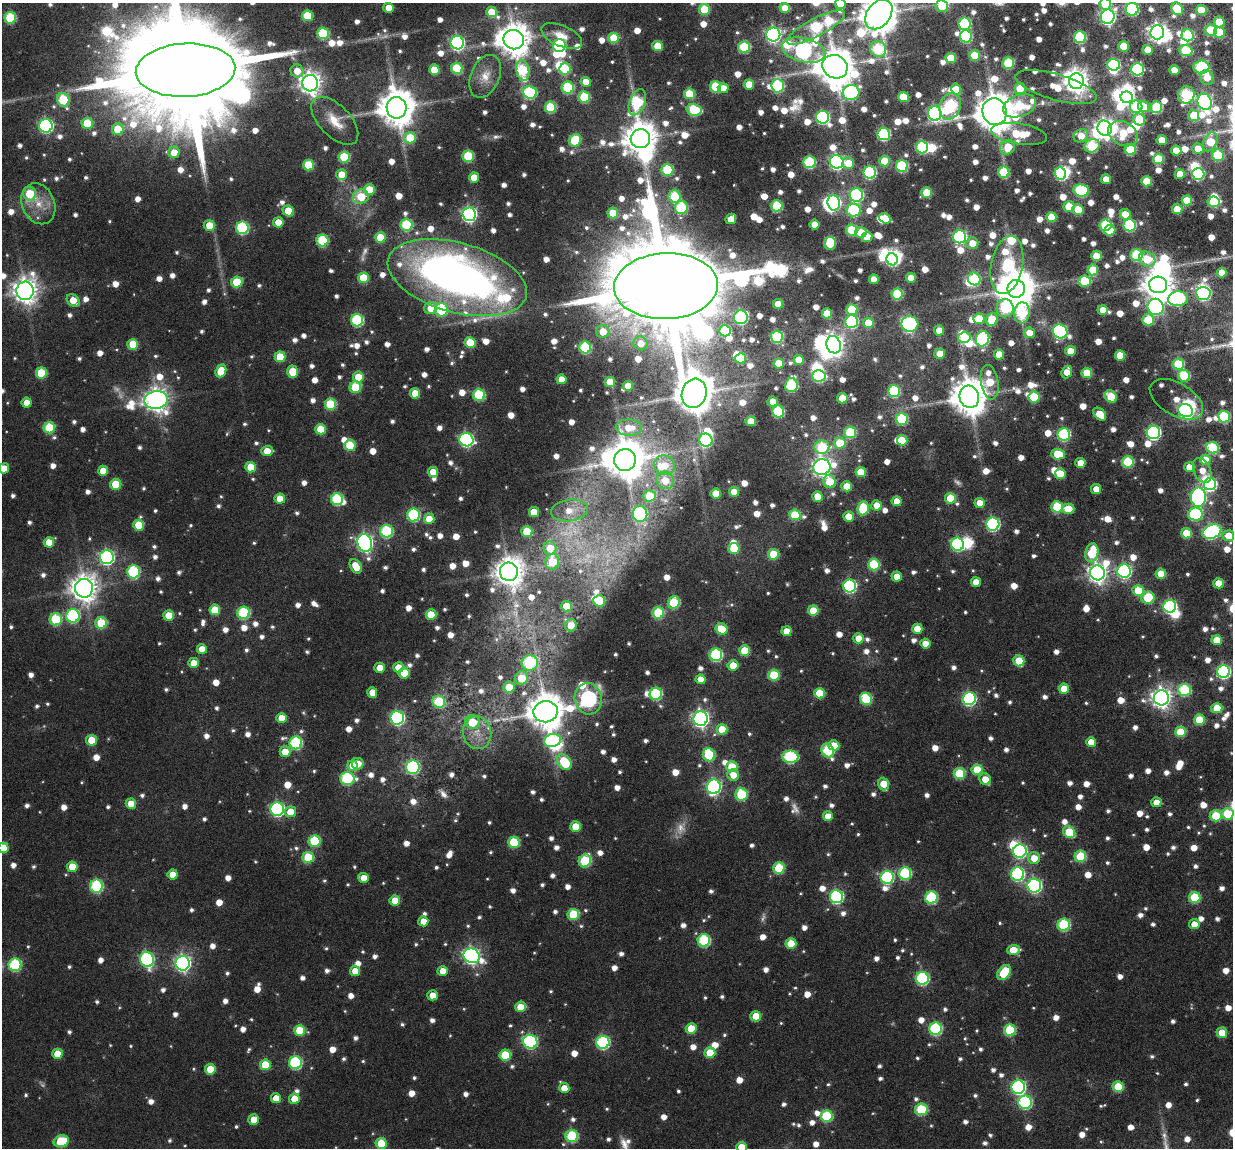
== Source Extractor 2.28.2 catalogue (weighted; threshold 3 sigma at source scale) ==
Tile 10 of 4 x 4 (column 2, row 3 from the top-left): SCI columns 1366-2596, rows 1371-2516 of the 5280 x 5236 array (HDU 1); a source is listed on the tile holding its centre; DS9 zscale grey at full resolution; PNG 1235 x 1150 px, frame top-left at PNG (2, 3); each listed source drawn as its Kron ellipse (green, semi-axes under 4 px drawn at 4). Nothing masked; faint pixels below the display range render black.
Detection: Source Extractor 2.28.2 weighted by HDU 2 'WHT'; one run over the whole footprint, this tile lists its part. Background 0.0889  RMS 0.0097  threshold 0.0396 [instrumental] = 3 sigma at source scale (4.09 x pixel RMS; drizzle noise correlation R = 1.36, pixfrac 0.8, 0.05/0.05 arcsec/px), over >= 5 px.
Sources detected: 1425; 24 too faint to see at this stretch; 45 inside a brighter object's white glare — neither listed nor drawn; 28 inside a brighter listed object's ellipse — not listed separately; of the other 1328, all 500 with FLUX_AUTO >= 13.7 (the completeness limit of this list) listed and drawn (828 fainter detections not listed), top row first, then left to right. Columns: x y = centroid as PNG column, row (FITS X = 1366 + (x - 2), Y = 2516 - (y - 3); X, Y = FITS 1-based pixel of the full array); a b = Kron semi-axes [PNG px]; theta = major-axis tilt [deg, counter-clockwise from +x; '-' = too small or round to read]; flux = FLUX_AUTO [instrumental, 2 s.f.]
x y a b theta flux
840 4 5 5 - 18
1105 4 5 5 - 29
942 6 6 6 - 32
389 8 5 5 - 18
785 8 5 5 - 18
704 9 5 5 - 43
1132 9 6 6 - 98
1177 9 7 5 -56 45
1201 10 5 5 - 29
491 12 5 5 - 24
879 14 16 11 53 2700
307 16 5 5 - 38
1108 17 7 7 - 320
10 18 6 6 - 64
1219 22 5 5 - 29
965 24 6 6 - 98
816 27 32 9 28 120
1211 30 5 5 - 46
1157 32 7 7 - 470
1219 32 6 5 - 39
323 33 6 6 - 70
773 34 7 7 - 260
1188 35 6 6 - 83
562 36 22 10 -23 16
966 36 6 6 - 94
1080 37 6 6 - 85
614 38 5 5 - 36
514 40 10 9 - 2000
457 43 7 6 - 190
559 46 6 6 - 96
658 46 5 5 - 28
1123 46 5 5 - 29
744 47 6 5 - 65
878 49 8 7 - 82
804 50 22 12 -14 380
1148 50 5 5 - 19
1186 50 6 5 - 57
975 55 5 5 - 39
951 58 5 5 - 35
1008 63 6 6 - 58
1114 65 6 6 - 96
835 67 13 11 -27 2700
1201 67 8 6 3 100
457 68 5 5 - 56
565 69 6 5 - 42
1137 69 6 6 - 100
186 70 50 26 3 53000
434 70 5 5 - 28
523 70 10 6 -78 71
1174 70 5 4 - 16
297 71 6 6 - 14
485 76 22 14 67 14
1207 78 7 6 - 15
1076 81 8 7 - 930
586 82 5 5 - 15
310 83 8 8 - 730
749 84 5 5 - 19
778 86 7 6 - 100
716 87 5 5 - 56
1056 87 42 13 -16 31
568 88 6 6 - 73
723 88 5 5 - 15
1020 88 5 5 - 31
956 89 5 5 - 18
530 92 7 6 - 100
851 93 8 7 - 160
689 94 5 5 - 38
1186 95 9 8 - 91
584 97 5 5 - 56
903 97 5 5 - 34
1127 97 6 6 - 180
63 100 7 6 - 62
637 102 14 7 69 80
1205 102 8 7 - 220
950 106 13 10 69 130
1020 106 17 10 20 71
550 107 5 5 - 56
1136 107 6 6 - 65
1143 107 6 5 - 21
1156 107 6 5 - 68
397 108 10 10 - 2700
694 110 7 6 - 71
995 112 13 12 - 2900
935 114 7 6 - 210
1194 116 5 5 - 30
823 117 6 6 - 150
1139 119 6 5 - 41
335 121 30 15 -46 21
87 123 5 5 - 34
46 126 7 6 - 180
1105 128 7 7 - 470
118 129 6 6 - 27
884 134 6 6 - 120
1019 134 28 10 -9 58
1123 134 15 11 -30 42
1081 136 7 6 - 14
410 138 6 5 - 34
640 139 10 9 - 2000
575 140 6 5 - 52
1162 140 5 5 - 20
1210 142 10 6 62 42
1092 146 8 6 28 71
922 147 6 6 - 84
1008 147 8 7 - 24
1130 149 5 5 - 59
1198 149 6 5 - 19
1176 150 5 5 - 19
174 152 6 5 - 15
1218 155 6 6 - 52
468 156 5 5 - 59
344 157 5 5 - 52
1158 159 5 5 - 45
885 161 5 5 - 34
809 162 6 6 - 80
837 162 7 6 - 240
848 163 6 6 - 17
308 165 5 5 - 43
902 166 6 6 - 88
667 170 6 6 - 62
870 172 6 6 - 120
1004 172 6 5 - 53
342 174 5 5 - 19
1060 174 6 5 - 100
1180 174 5 5 - 18
1198 174 6 6 - 95
474 177 5 5 - 17
1106 179 5 5 - 15
1147 181 5 5 - 33
369 189 5 5 - 30
1081 190 8 6 -7 91
927 193 5 5 - 35
30 194 7 6 - 41
856 195 6 6 - 160
675 196 6 6 - 61
361 197 8 7 - 30
1187 200 5 5 - 32
1213 202 6 5 - 50
834 203 7 6 - 160
38 204 21 16 -67 20
777 206 5 5 - 58
1069 207 5 5 - 27
681 208 6 6 - 63
1078 209 5 5 - 26
1177 209 5 5 - 29
854 210 7 6 - 98
288 211 6 5 - 25
613 213 5 5 - 31
469 214 7 6 - 260
1125 214 5 5 - 17
1051 217 5 5 - 23
885 218 6 5 - 26
731 219 5 5 - 15
278 222 5 5 - 16
815 224 5 5 - 16
209 225 5 5 - 19
406 225 6 6 - 74
1105 225 6 5 - 76
1130 225 6 6 - 100
242 228 6 6 - 100
852 230 6 5 - 52
1110 230 6 5 - 21
861 232 6 5 - 29
380 237 5 5 - 29
867 237 5 5 - 19
960 237 6 6 - 140
322 240 6 6 - 78
830 243 7 6 - 35
972 243 6 6 - 15
1136 255 6 6 - 72
1096 256 5 5 - 26
892 259 6 5 - 99
1147 259 8 7 - 38
1007 265 29 16 79 120
1093 270 5 5 - 28
1222 273 5 5 - 17
363 278 5 5 - 41
457 278 72 34 -15 600
911 278 5 5 - 17
874 279 5 4 - 14
974 279 6 6 - 68
1085 281 6 5 - 52
237 282 5 5 - 39
1158 285 9 8 - 1600
666 286 52 33 2 39000
1016 289 9 8 - 2600
25 291 9 8 - 1000
1203 293 7 6 - 150
897 294 5 5 - 54
1178 299 10 7 4 130
73 300 7 5 -40 18
778 304 5 5 - 16
1156 307 8 8 - 190
431 308 6 6 - 20
1005 308 9 8 - 77
852 309 5 5 - 46
441 310 7 6 - 67
1103 310 5 5 - 16
827 313 5 5 - 30
1022 313 10 7 84 88
741 317 7 7 - 170
979 319 5 5 - 29
992 319 6 5 - 36
357 320 6 6 - 97
1148 320 6 6 - 41
851 322 6 6 - 110
868 323 5 5 - 23
910 324 8 8 - 150
939 330 5 5 - 15
603 331 6 6 - 18
725 331 6 5 - 59
1060 331 7 6 - 190
1029 333 5 5 - 14
777 337 6 6 - 74
964 338 6 5 - 32
982 339 7 6 - 150
470 343 5 5 - 35
641 343 7 7 - 14
133 344 5 5 - 34
834 345 9 7 -71 570
585 347 6 6 - 83
1070 351 5 5 - 18
940 354 5 5 - 16
999 354 5 5 - 19
1120 355 5 5 - 27
280 357 5 5 - 30
741 358 5 5 - 28
799 360 5 5 - 21
779 363 5 5 - 28
1178 364 6 5 - 52
221 371 6 5 - 25
293 372 6 5 - 35
1067 372 6 5 - 14
41 373 5 5 - 44
1087 373 5 5 - 34
819 376 7 6 - 87
1184 376 6 5 - 53
358 377 5 5 - 22
561 379 5 5 - 15
610 382 5 5 - 23
990 382 17 8 -82 37
791 385 7 6 - 98
628 386 5 5 - 17
355 387 6 5 - 49
894 391 6 6 - 82
415 393 5 5 - 21
694 393 15 12 74 2800
479 395 6 6 - 74
1111 396 7 5 -40 39
969 397 11 9 -74 2700
1034 397 6 5 - 45
842 398 5 5 - 22
1176 399 29 16 -30 17
156 400 12 9 8 880
773 401 5 5 - 19
27 403 5 5 - 14
330 404 5 5 - 53
1186 411 7 6 - 190
778 412 6 6 - 76
1100 414 7 5 -45 27
1224 417 6 6 - 79
902 419 6 6 - 74
751 421 5 5 - 23
49 428 6 5 - 51
629 428 13 8 -2 16
321 429 5 5 - 29
850 432 6 6 - 59
1153 433 6 6 - 190
1064 434 6 6 - 120
466 440 7 6 - 190
706 440 7 6 - 89
902 440 5 5 - 28
840 443 6 5 - 31
350 445 5 5 - 40
822 447 7 7 - 63
1212 448 6 5 - 70
267 451 6 5 - 17
1058 454 7 5 -3 35
625 460 11 10 - 2600
1205 460 5 5 - 26
1128 462 6 5 - 62
1080 463 5 5 - 16
664 465 10 9 - 15
250 467 5 5 - 23
822 467 8 7 - 440
1189 467 5 5 - 18
4 468 5 5 - 15
1202 470 13 8 -65 15
103 471 5 5 - 15
433 472 5 5 - 16
861 472 5 5 - 26
1060 474 5 5 - 28
665 480 9 8 - 18
829 481 6 6 - 27
116 484 5 5 - 37
1210 484 6 6 - 150
847 486 5 5 - 22
1096 489 5 5 - 14
734 492 5 5 - 18
716 493 5 5 - 22
649 496 6 5 - 29
817 496 5 5 - 18
1198 497 9 7 89 230
950 498 5 5 - 33
280 499 5 5 - 20
337 499 6 6 - 78
897 501 5 5 - 17
980 503 5 5 - 17
876 505 5 5 - 14
1057 507 6 5 - 59
863 508 7 5 82 57
1068 509 6 5 - 19
569 510 18 10 8 16
534 512 5 5 - 22
640 514 8 7 - 120
1195 514 7 6 - 110
413 515 6 6 - 100
795 515 5 5 - 43
849 517 5 5 - 20
429 519 5 5 - 22
993 524 6 6 - 160
139 525 5 5 - 31
386 531 6 6 - 92
527 531 5 5 - 35
1212 532 10 7 24 200
1186 533 5 5 - 27
1228 536 6 5 - 20
49 542 5 5 - 19
365 543 9 7 -73 330
957 544 6 6 - 130
550 548 7 6 - 19
734 548 6 5 - 33
1092 553 9 6 79 56
773 554 5 5 - 35
107 557 7 7 - 230
552 562 8 7 - 30
874 565 6 6 - 65
356 566 8 5 -59 20
1124 571 7 7 - 180
133 572 6 6 - 98
509 572 9 9 - 1300
1097 573 7 7 - 520
1161 574 5 5 - 20
897 576 5 5 - 15
976 582 5 5 - 15
1218 583 5 5 - 21
850 586 6 6 - 150
84 588 9 9 - 1200
1138 591 5 5 - 32
1148 598 6 6 - 51
599 601 6 6 - 29
674 603 6 6 - 58
567 606 5 5 - 26
1170 606 6 6 - 160
215 610 5 5 - 31
813 611 5 5 - 28
243 613 6 6 - 89
658 613 6 5 - 57
169 615 5 5 - 26
431 615 5 5 - 27
73 616 7 6 - 120
56 619 6 6 - 58
101 623 6 5 - 46
571 625 6 6 - 14
721 629 6 5 - 28
917 629 5 5 - 19
786 631 5 5 - 15
858 638 5 5 - 14
1217 640 5 5 - 21
925 644 5 5 - 15
202 649 5 5 - 14
745 651 5 5 - 32
716 655 6 6 - 120
1019 661 5 5 - 32
194 663 5 5 - 15
530 663 8 7 - 83
733 665 5 5 - 20
398 667 5 5 - 17
380 668 5 5 - 14
1224 672 6 6 - 170
404 673 5 5 - 26
774 675 5 5 - 48
522 678 7 6 - 29
701 679 5 5 - 14
509 687 5 5 - 25
1064 689 5 5 - 23
1184 690 6 6 - 87
372 693 5 5 - 15
819 693 5 5 - 31
656 694 6 6 - 96
1161 698 7 7 - 590
588 699 16 13 -78 290
866 699 6 6 - 63
969 699 6 6 - 160
439 702 6 6 - 56
1217 708 5 5 - 29
546 712 12 11 - 2600
282 718 5 5 - 21
397 718 7 7 - 180
701 719 7 7 - 360
1199 720 5 5 - 35
472 722 7 6 - 26
722 729 5 5 - 29
1180 732 5 5 - 38
477 733 16 14 -74 16
91 740 5 5 - 27
552 740 8 6 15 93
1091 742 5 5 - 17
296 743 6 6 - 100
834 745 5 5 - 20
828 750 7 6 - 82
285 752 5 5 - 17
709 755 7 6 - 65
790 757 8 6 -1 120
564 762 9 6 -51 57
358 764 6 5 - 15
352 765 5 5 - 18
413 767 7 6 - 130
732 767 6 5 - 31
977 770 5 5 - 34
959 773 6 5 - 51
733 775 6 5 - 14
347 778 7 6 - 100
985 779 6 5 - 15
884 784 6 5 - 24
714 787 7 7 - 230
741 794 6 6 - 72
1156 802 5 5 - 14
131 804 5 5 - 17
277 809 6 6 - 180
290 812 5 5 - 17
1227 814 6 6 - 44
828 816 5 5 - 16
1216 816 6 5 - 37
576 827 5 5 - 26
1069 832 6 5 - 43
314 841 6 6 - 60
514 842 6 5 - 52
3 848 5 5 - 28
1020 851 7 6 - 150
1080 856 6 5 - 48
308 857 5 5 - 46
1034 858 6 6 - 15
585 861 7 6 - 72
72 867 5 5 - 22
779 868 6 5 - 53
905 873 6 6 - 89
173 874 5 5 - 15
1018 874 7 6 - 140
887 877 6 6 - 120
364 878 5 5 - 14
96 886 6 6 - 100
1034 886 7 7 - 190
836 897 6 6 - 150
1195 897 5 5 - 50
931 898 6 6 - 96
395 901 5 5 - 21
573 914 6 5 - 52
423 921 5 5 - 14
1194 924 5 5 - 14
1064 925 6 6 - 89
704 941 6 6 - 90
791 943 5 5 - 29
1013 950 6 5 - 21
472 956 8 7 - 360
147 959 8 6 -74 160
183 963 7 7 - 330
15 965 6 6 - 92
355 971 5 5 - 15
443 971 5 5 - 15
1004 973 8 5 53 47
922 978 6 6 - 130
433 995 5 5 - 14
520 1007 5 5 - 20
756 1016 5 5 - 23
691 1029 5 5 - 29
935 1029 6 6 - 110
300 1030 5 5 - 34
1010 1030 6 6 - 61
1222 1033 5 5 - 21
530 1042 7 6 - 160
603 1042 6 6 - 130
710 1053 5 5 - 31
57 1054 5 5 - 19
505 1055 6 5 - 47
295 1063 6 6 - 110
265 1065 5 5 - 32
210 1069 5 5 - 23
1018 1087 7 7 - 180
1118 1087 5 5 - 39
564 1088 5 5 - 18
276 1098 5 5 - 17
294 1099 5 5 - 20
1025 1102 6 6 - 130
921 1109 6 6 - 66
826 1116 6 6 - 72
254 1119 5 5 - 17
572 1136 6 6 - 69
61 1141 7 5 15 57
381 1143 5 5 - 34
741 1147 5 5 - 21
Isophote crosses this tile's border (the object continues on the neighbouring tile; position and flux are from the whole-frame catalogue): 10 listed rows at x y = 840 4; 1105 4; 942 6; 1132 9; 879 14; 186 70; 4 468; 1227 814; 3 848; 741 1147